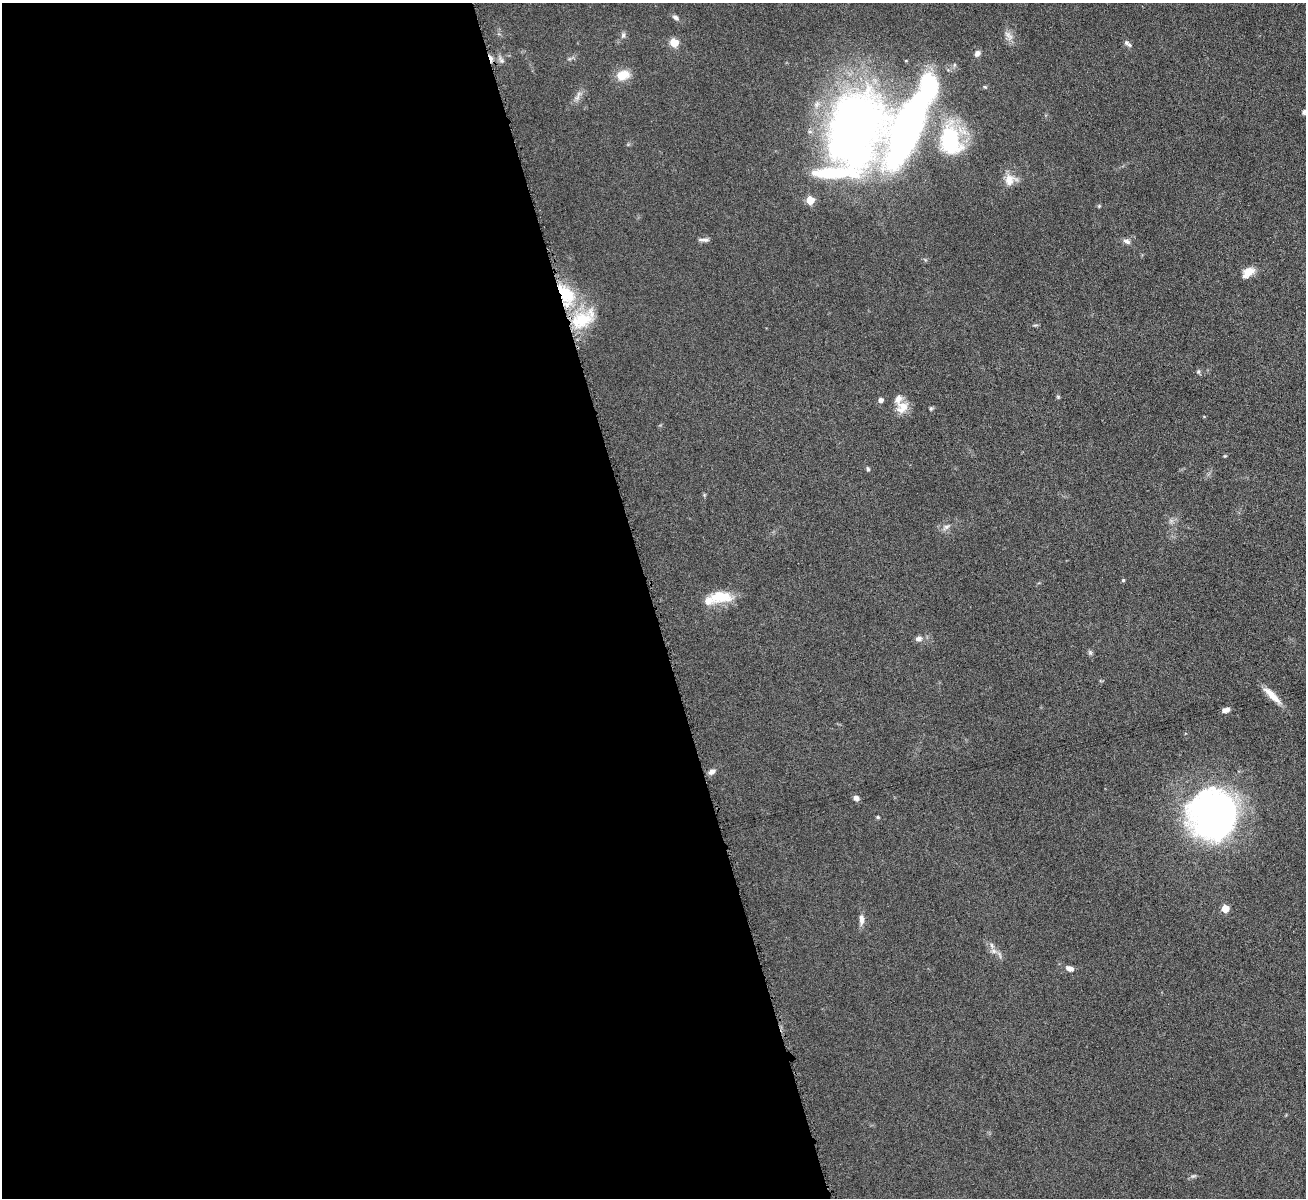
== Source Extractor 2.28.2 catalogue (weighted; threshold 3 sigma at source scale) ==
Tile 9 of 4 x 4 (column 1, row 3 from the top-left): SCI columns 3-1306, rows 1343-2538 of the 5217 x 5200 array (HDU 1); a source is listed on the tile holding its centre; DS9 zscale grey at full resolution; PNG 1308 x 1200 px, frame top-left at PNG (2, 3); no overlay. Shown black and unused: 50% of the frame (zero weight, under 4 of 8 exposures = <1% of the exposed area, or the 3 px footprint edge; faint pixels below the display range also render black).
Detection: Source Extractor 2.28.2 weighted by HDU 2 'WHT'; one run over the whole footprint, this tile lists its part. Background 0.0478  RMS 0.0044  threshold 0.018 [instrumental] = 3 sigma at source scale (4.09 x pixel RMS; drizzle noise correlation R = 1.36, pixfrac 0.8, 0.05/0.05 arcsec/px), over >= 5 px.
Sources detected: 49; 2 inside a brighter object's white glare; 1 cosmic-ray / hot-pixel residue — not listed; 4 inside a brighter listed object's ellipse — not listed separately; the other 42 listed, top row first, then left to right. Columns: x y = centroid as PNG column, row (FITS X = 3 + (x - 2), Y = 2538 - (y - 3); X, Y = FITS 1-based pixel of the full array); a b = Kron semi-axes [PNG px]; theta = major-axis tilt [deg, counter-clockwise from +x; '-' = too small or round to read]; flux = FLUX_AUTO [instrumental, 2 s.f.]
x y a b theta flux
675 17 9 5 -27 1.3
623 35 9 5 75 1.1
1009 36 16 6 -43 2.3
1126 42 7 7 - 1.2
674 43 5 5 - 16
977 53 7 6 - 1.8
501 60 12 6 -64 1.5
623 75 17 12 15 6.2
985 87 5 4 - 0.52
579 94 10 4 75 1.5
1304 112 6 5 - 0.93
854 124 82 54 59 230
950 140 36 22 -80 39
1010 180 17 14 15 5
810 200 5 5 - 12
1099 206 4 4 - 0.46
705 240 10 7 -4 1.5
1127 241 10 6 -21 1.5
1248 272 15 9 40 5
566 294 28 16 -47 20
581 320 32 21 22 17
1198 372 6 5 - 0.65
1058 397 6 4 -45 0.48
881 400 4 4 - 1.9
902 407 17 14 50 5.4
931 408 6 5 - 0.61
868 469 5 4 - 0.7
946 527 9 6 15 1.5
1123 580 4 4 - 0.54
721 597 27 14 0 11
918 639 9 7 11 1.6
1090 652 8 4 -90 0.75
1272 695 28 7 -44 5.5
1226 710 8 5 14 2
712 772 8 6 34 1.8
856 798 7 6 - 1.5
1213 816 45 42 -85 170
878 817 5 4 - 0.53
1225 909 5 5 - 9
861 919 14 6 -87 2.3
994 951 8 6 -46 1.7
1069 969 9 6 -18 2.2
Overlapping masked pixels (flux is a lower limit): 1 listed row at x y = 566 294
Isophote crosses this tile's border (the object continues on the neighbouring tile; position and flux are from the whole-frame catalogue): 2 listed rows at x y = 1304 112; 854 124